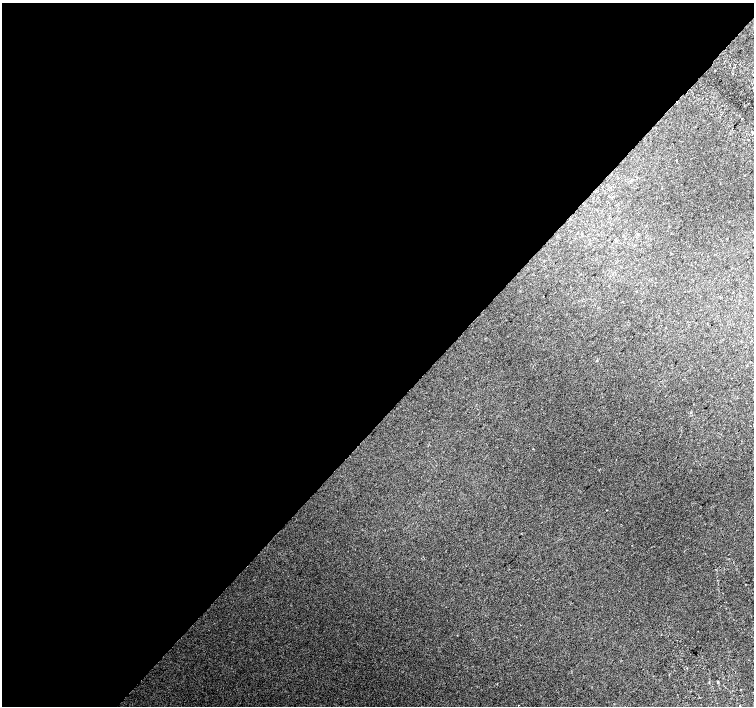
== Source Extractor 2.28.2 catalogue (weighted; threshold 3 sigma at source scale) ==
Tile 5 of 4 x 4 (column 1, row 2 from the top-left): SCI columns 36-1538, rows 3080-4486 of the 6074 x 6092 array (HDU 1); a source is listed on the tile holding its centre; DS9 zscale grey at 2 x 2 block average (1 PNG px = mean of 2 x 2 image px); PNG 756 x 708 px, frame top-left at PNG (2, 3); no overlay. Shown black and unused: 59% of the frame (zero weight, under 2 of 3 exposures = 2% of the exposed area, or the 3 px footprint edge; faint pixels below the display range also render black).
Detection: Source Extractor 2.28.2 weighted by HDU 2 'WHT'; one run over the whole footprint, this tile lists its part. Background 0.0316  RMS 0.0079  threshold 0.0358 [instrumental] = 3 sigma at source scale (4.5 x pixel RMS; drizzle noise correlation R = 1.50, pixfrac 1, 0.0396/0.0396 arcsec/px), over >= 5 px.
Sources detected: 7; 1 cosmic-ray / hot-pixel residue — not listed; the other 6 listed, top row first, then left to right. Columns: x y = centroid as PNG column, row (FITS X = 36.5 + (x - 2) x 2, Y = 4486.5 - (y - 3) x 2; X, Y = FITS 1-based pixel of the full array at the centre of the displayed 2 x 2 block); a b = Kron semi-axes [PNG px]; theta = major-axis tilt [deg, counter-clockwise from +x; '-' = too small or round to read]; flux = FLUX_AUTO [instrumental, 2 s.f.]
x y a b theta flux
730 66 2 2 - 1.1
748 103 2 2 - 0.9
741 119 2 2 - 1.8
751 131 2 2 - 1.4
607 510 2 2 - 1.8
740 705 2 2 - 0.76